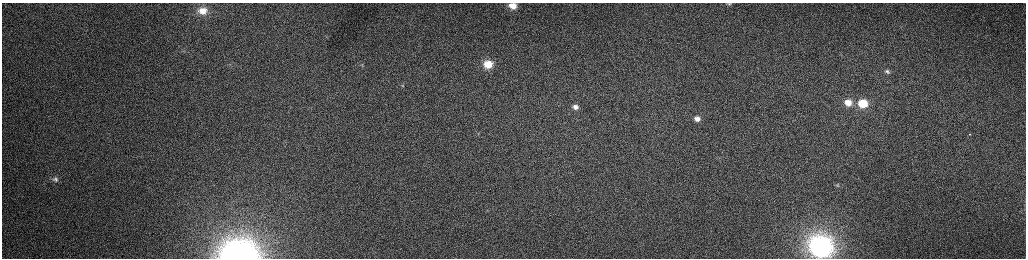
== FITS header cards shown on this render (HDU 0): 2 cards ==
NAXIS1  =                 2048 /fastest changing axis
NAXIS2  =                  512 /next to fastest changing axis

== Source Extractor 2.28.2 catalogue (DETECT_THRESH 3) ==
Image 2048 x 512 px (HDU 0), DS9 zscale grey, zoomed out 1/2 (1 PNG px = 2 x 2 image px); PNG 1028 x 260 px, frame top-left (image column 1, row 511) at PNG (2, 3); no overlay
Background 165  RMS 1.6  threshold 4.76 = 3 sigma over >= 5 px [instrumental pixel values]
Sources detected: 16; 1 cannot appear on this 1/2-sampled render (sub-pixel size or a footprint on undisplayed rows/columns) and is not listed; the other 15 listed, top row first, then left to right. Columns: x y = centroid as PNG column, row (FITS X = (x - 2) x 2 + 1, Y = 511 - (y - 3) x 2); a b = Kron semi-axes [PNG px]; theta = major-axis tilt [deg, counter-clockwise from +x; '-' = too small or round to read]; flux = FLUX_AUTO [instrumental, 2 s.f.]
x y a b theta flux
729 3 5 3 - 420
513 6 6 5 - 2800
202 11 13 9 -10 4300
488 64 10 8 -6 6700
887 71 8 6 -16 1100
403 86 6 4 -70 440
848 102 11 9 -10 4900
863 104 10 8 -7 12000
575 107 9 7 -12 2000
697 119 6 5 - 1600
969 134 2 1 - 330
55 179 6 6 - 890
837 185 7 6 - 810
820 246 11 10 - 190000
239 254 21 14 4 130000
At the frame edge (FLAGS 8, measured only in part): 4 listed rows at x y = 729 3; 513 6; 820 246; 239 254
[1 sub-pixel or undisplayed-footprint detection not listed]